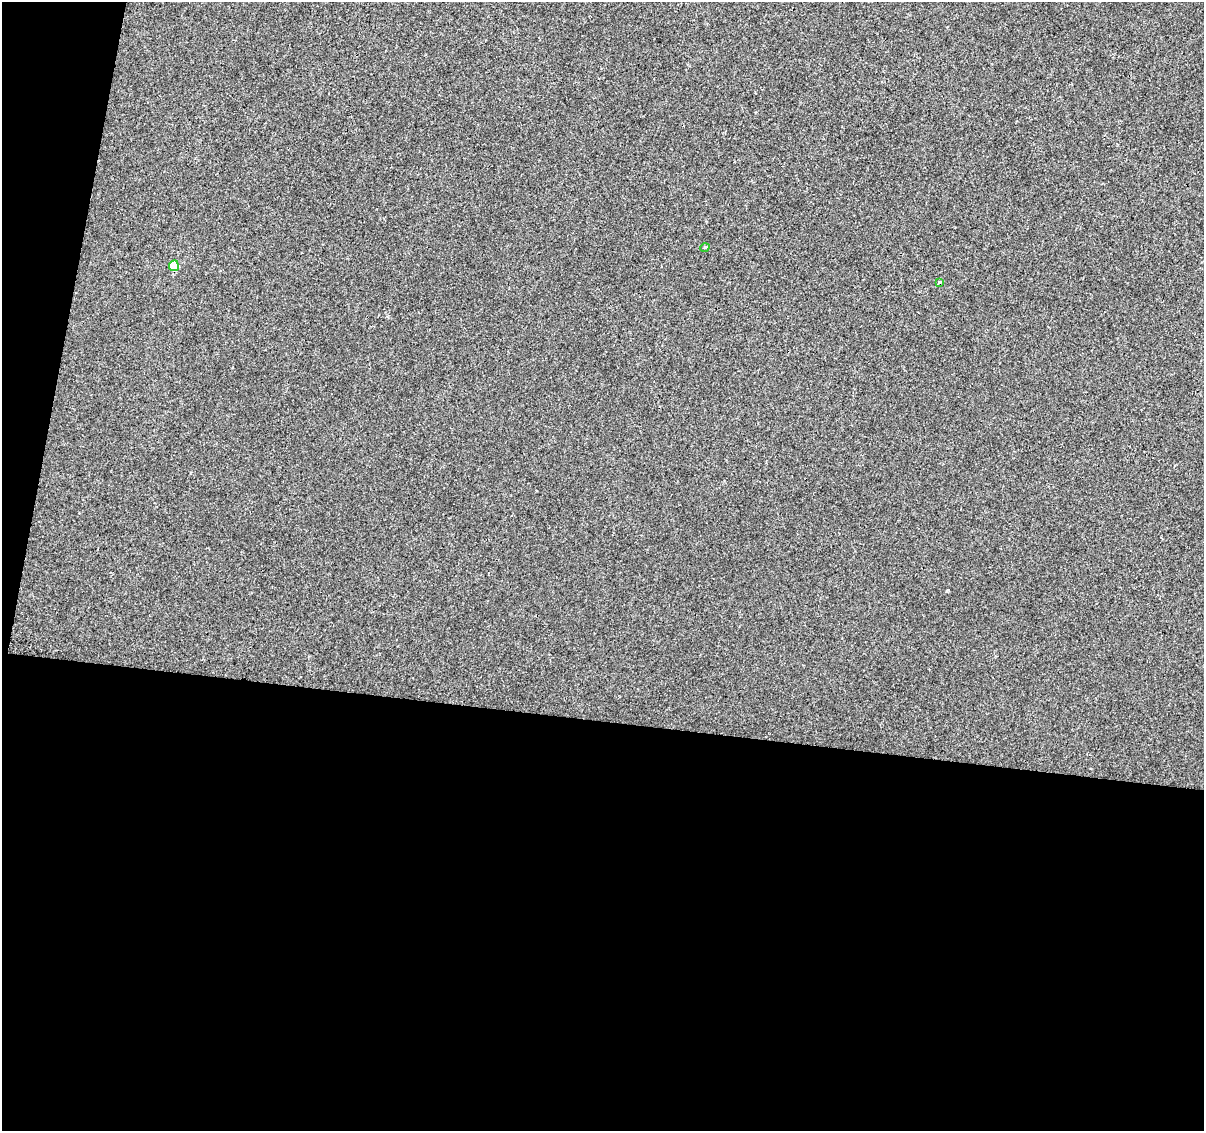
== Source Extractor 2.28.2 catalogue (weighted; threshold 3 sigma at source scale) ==
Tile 13 of 4 x 4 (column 1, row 4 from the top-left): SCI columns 1-1202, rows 226-1354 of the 4812 x 5026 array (HDU 1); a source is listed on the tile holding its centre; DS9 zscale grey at full resolution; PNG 1206 x 1133 px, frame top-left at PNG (2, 2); each listed source drawn as its Kron ellipse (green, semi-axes under 4 px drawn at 4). Shown black and unused: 39% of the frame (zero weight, under 2 of 3 exposures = <1% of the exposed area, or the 3 px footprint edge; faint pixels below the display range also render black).
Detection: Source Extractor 2.28.2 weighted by HDU 2 'WHT'; one run over the whole footprint, this tile lists its part. Background 4.25e-04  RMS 0.0042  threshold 0.019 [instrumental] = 3 sigma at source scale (4.5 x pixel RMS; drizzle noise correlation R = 1.50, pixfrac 1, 0.0396/0.0396 arcsec/px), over >= 5 px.
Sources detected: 3; all 3 listed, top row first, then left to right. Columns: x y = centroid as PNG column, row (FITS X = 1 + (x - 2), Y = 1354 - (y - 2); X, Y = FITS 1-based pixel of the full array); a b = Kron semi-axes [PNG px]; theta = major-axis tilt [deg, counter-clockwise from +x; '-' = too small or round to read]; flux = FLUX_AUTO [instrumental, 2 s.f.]
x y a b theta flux
705 247 5 3 - 0.39
174 266 5 5 - 9.8
940 282 4 3 - 0.65